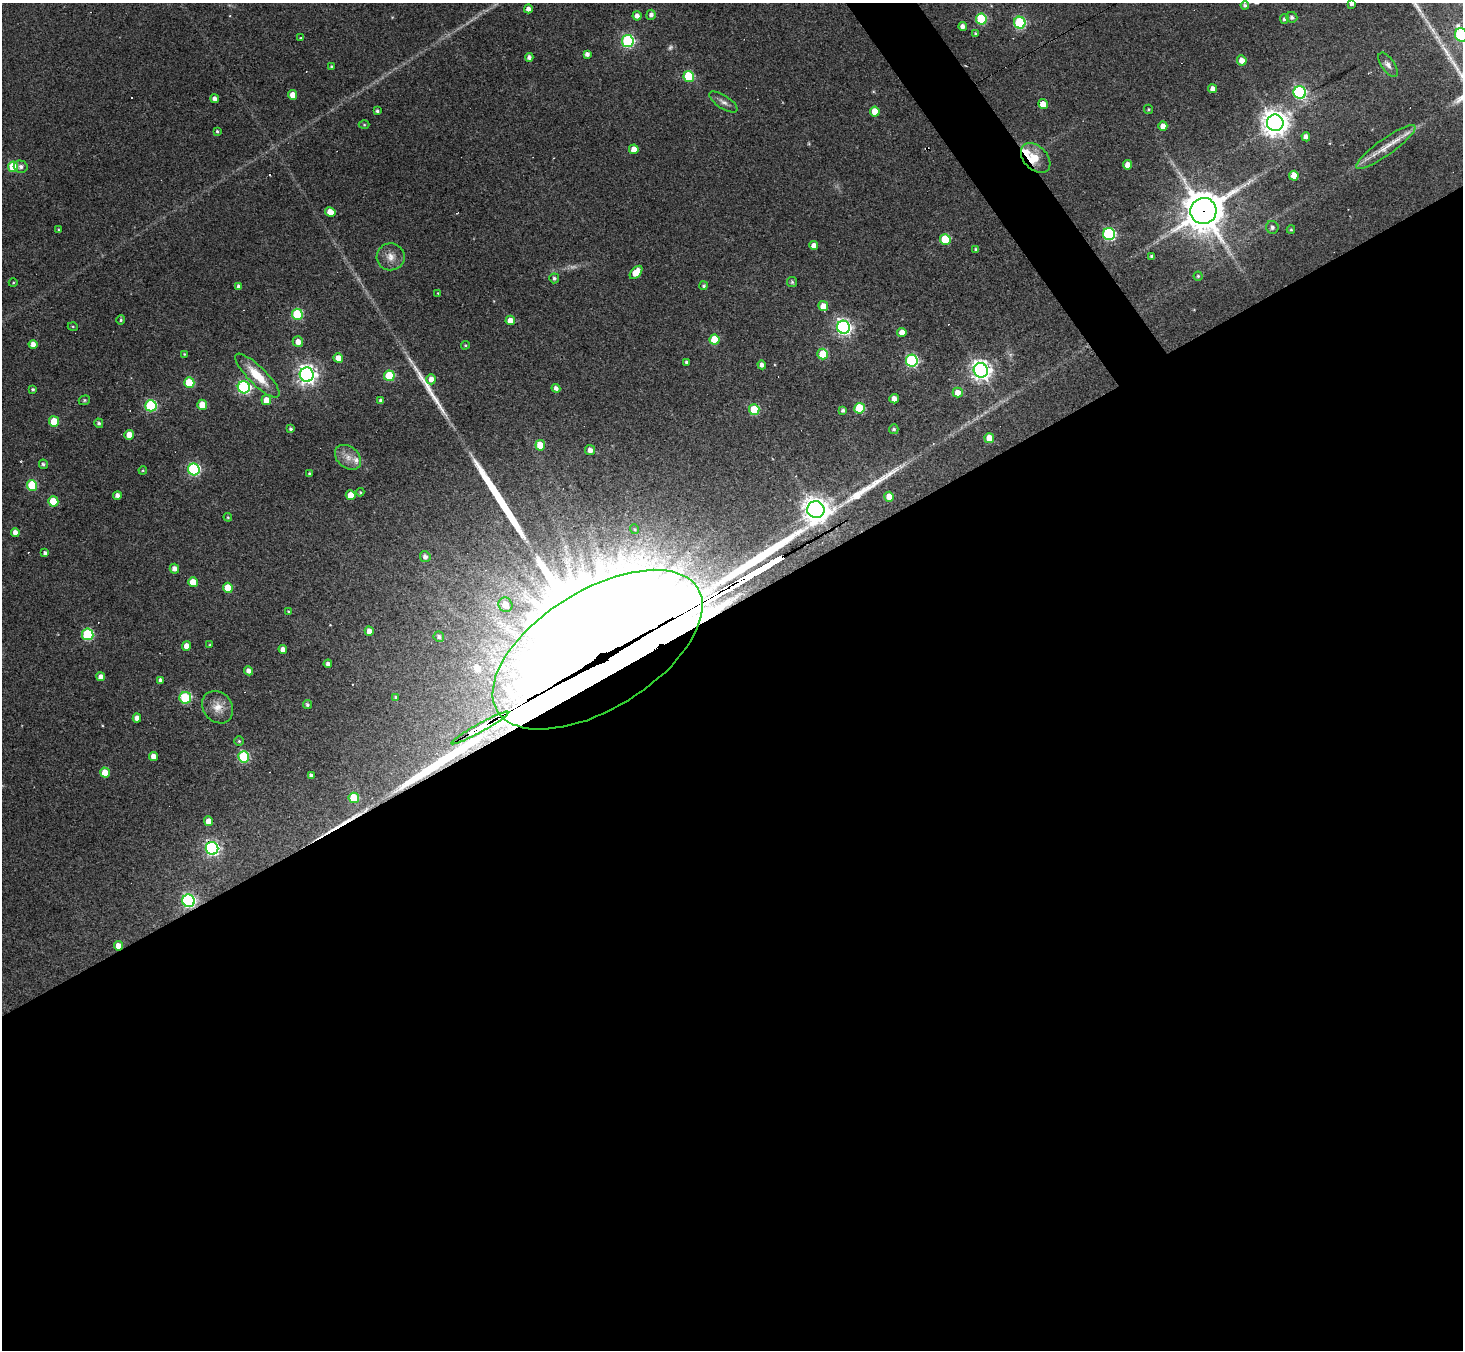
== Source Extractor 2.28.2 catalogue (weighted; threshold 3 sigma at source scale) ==
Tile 15 of 4 x 4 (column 3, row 4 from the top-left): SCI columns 2924-4384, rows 291-1638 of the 5846 x 5838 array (HDU 1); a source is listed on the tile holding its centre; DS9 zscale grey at full resolution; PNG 1465 x 1352 px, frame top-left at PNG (2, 3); each listed source drawn as its Kron ellipse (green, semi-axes under 4 px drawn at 4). Shown black and unused: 57% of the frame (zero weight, under 3 of 4 exposures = <1% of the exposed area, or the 3 px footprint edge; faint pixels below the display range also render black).
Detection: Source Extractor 2.28.2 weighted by HDU 2 'WHT'; one run over the whole footprint, this tile lists its part. Background 0.0765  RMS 0.0058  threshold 0.026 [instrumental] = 3 sigma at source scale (4.5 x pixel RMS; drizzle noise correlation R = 1.50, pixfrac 1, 0.05/0.05 arcsec/px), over >= 5 px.
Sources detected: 169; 2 too faint to see at this stretch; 3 inside a brighter object's white glare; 8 long thin detections or spike segments (spike, bleed or trail) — neither listed nor drawn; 3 inside a brighter listed object's ellipse — not listed separately; the other 153 listed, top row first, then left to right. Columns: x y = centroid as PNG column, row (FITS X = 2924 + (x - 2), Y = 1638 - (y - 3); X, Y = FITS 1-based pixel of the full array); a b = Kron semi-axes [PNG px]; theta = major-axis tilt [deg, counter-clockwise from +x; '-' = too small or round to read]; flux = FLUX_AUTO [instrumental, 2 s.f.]
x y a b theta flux
1352 3 4 4 - 2
1245 5 4 3 - 1.3
528 9 4 4 - 3.5
651 15 5 4 - 2.1
637 16 5 4 - 3.3
1292 17 5 5 - 1.8
981 19 5 5 - 43
1284 19 5 4 - 1.5
1020 23 6 5 - 61
963 26 4 4 - 2.8
975 34 4 4 - 0.91
1461 35 7 6 - 78
301 37 3 3 - 7.1
628 41 6 6 - 93
587 54 4 4 - 2.3
529 57 4 4 - 2.1
1242 60 5 4 - 5.4
1388 65 14 6 -55 2.9
332 67 3 3 - 1
689 76 5 5 - 40
1213 89 4 4 - 4
1300 92 6 6 - 110
293 95 5 4 - 5.6
215 99 4 4 - 2.7
723 102 16 6 -33 3
1043 104 5 4 - 9.1
1149 109 4 4 - 0.77
377 111 3 3 - 1.1
875 111 5 5 - 8.3
1275 123 8 8 - 710
364 125 5 3 - 0.62
1163 126 4 4 - 4.4
217 131 3 3 - 0.83
1306 137 4 4 - 3.1
1386 147 36 8 35 10
634 149 5 4 - 5.7
1036 158 17 11 -46 14
1127 165 4 4 - 4.5
13 167 5 5 - 25
21 167 7 6 - 2.1
1294 176 5 4 - 8.7
1203 211 13 13 - 1700
330 212 5 4 - 6.9
1272 227 6 6 - 1.9
1291 229 4 4 - 0.69
59 230 4 3 - 0.64
1109 234 6 6 - 92
945 239 5 5 - 26
814 246 4 4 - 3.9
976 250 4 3 - 1.3
391 257 14 13 - 5.9
1152 257 4 3 - 1.4
636 272 8 5 48 9.7
1198 276 4 4 - 0.86
554 278 5 5 - 1.4
792 282 5 5 - 0.85
13 283 4 3 - 0.46
704 286 4 4 - 0.79
239 287 4 4 - 2
438 293 4 3 - 0.45
823 306 5 4 - 6.3
297 314 5 5 - 43
121 320 5 4 - 0.76
510 320 4 4 - 5.4
73 327 5 3 - 0.54
843 327 6 6 - 200
902 333 4 4 - 4.9
714 340 5 5 - 18
298 342 5 5 - 4.5
33 344 4 4 - 3.4
465 345 4 3 - 0.68
184 354 3 3 - 0.47
823 354 5 5 - 28
338 358 5 4 - 7.1
912 361 6 6 - 85
686 362 3 3 - 1.1
762 365 4 4 - 2.4
981 370 7 7 - 370
307 375 7 7 - 310
257 376 30 9 -45 16
389 376 5 5 - 31
431 379 5 5 - 4.3
189 383 5 5 - 24
244 387 6 6 - 110
556 388 4 4 - 2.4
33 389 3 3 - 0.87
958 392 5 5 - 6
894 399 4 4 - 5.1
84 400 6 4 21 0.82
266 400 5 5 - 7.9
381 401 4 4 - 2
202 405 5 5 - 10
151 406 6 5 - 64
859 408 5 5 - 34
754 410 5 5 - 29
843 410 4 3 - 1.4
54 421 5 5 - 17
99 423 5 4 - 1.3
291 429 4 3 - 0.97
894 429 5 4 - 1.3
129 435 5 4 - 7.1
989 438 5 5 - 9.9
540 445 5 5 - 11
590 450 5 5 - 3.8
348 457 15 10 -40 6
43 464 5 4 - 1.2
194 469 6 6 - 83
143 470 4 4 - 0.56
309 474 3 3 - 0.87
32 485 5 5 - 30
360 492 4 3 - 0.71
117 495 4 4 - 2.7
351 495 5 5 - 10
889 497 5 4 - 8.8
53 501 5 5 - 15
816 510 8 8 - 630
228 517 4 3 - 0.59
634 529 5 3 - 0.57
15 532 4 4 - 3.2
45 553 4 4 - 1.5
425 557 5 5 - 2.6
174 569 5 4 - 3
193 582 5 5 - 9.7
228 588 5 5 - 14
505 605 7 6 - 8.1
289 612 4 3 - 0.91
369 631 4 4 - 4
88 634 6 5 - 58
439 637 5 5 - 1.5
210 645 3 3 - 0.58
186 646 5 4 - 5
283 649 4 4 - 3.4
597 650 118 59 32 44000
328 664 4 4 - 2.3
248 671 4 4 - 2.7
101 677 4 4 - 3.6
160 680 4 3 - 1.7
395 697 4 4 - 0.62
185 698 6 6 - 53
307 705 5 4 - 1.2
218 707 17 14 -52 7.4
137 718 4 4 - 3.2
480 728 32 4 29 1200
239 741 5 4 - 0.7
153 757 5 4 - 4.5
244 757 5 5 - 47
105 773 5 4 - 9.1
311 775 4 4 - 1.4
354 798 5 5 - 23
208 821 5 4 - 6.3
212 848 6 6 - 150
189 901 6 6 - 120
118 946 4 4 - 4.3
Overlapping masked pixels (flux is a lower limit): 6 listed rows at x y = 1203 211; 597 650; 480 728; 212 848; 189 901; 118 946
Isophote crosses this tile's border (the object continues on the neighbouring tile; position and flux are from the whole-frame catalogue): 2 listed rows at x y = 1352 3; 1461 35